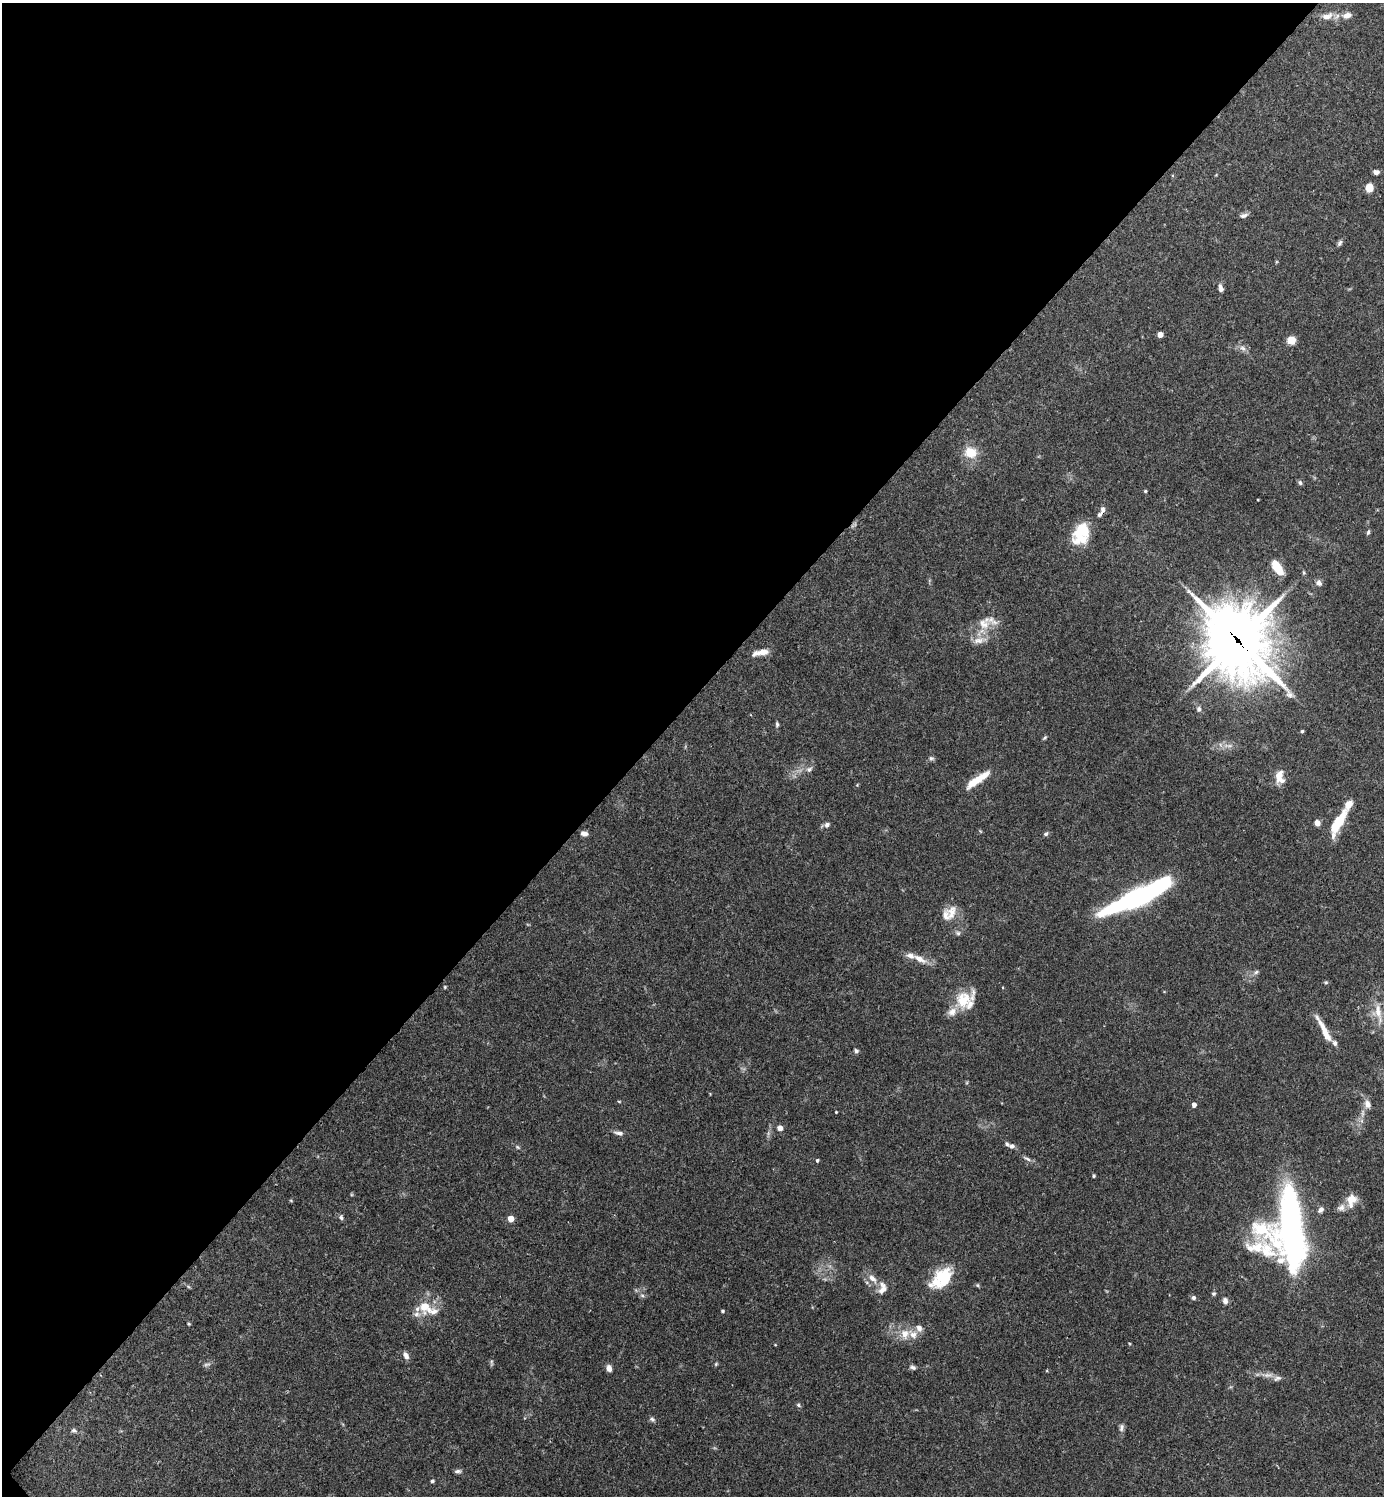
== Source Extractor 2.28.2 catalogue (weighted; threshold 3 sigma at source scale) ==
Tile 5 of 4 x 4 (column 1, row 2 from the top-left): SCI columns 301-1682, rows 2992-4485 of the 5985 x 5985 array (HDU 1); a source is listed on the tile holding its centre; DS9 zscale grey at full resolution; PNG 1386 x 1498 px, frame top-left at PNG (2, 3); no overlay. Shown black and unused: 47% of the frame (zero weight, under 3 of 4 exposures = <1% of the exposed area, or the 3 px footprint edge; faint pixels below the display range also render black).
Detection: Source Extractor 2.28.2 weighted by HDU 2 'WHT'; one run over the whole footprint, this tile lists its part. Background 0.153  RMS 0.0046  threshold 0.0206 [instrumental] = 3 sigma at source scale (4.5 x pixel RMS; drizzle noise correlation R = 1.50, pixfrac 1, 0.05/0.05 arcsec/px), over >= 5 px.
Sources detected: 111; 1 too faint to see at this stretch — not listed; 18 inside a brighter listed object's ellipse — not listed separately; the other 92 listed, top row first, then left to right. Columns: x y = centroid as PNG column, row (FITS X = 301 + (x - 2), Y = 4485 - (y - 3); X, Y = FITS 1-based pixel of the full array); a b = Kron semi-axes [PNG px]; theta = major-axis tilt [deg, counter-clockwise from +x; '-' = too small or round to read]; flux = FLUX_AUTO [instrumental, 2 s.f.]
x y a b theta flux
1347 15 10 7 13 3.3
1327 16 16 9 19 4.1
1376 172 6 4 -4 1.8
1369 188 7 6 - 7
1243 215 11 5 15 1.5
1340 243 9 5 58 1.1
1221 288 9 5 -77 2.1
1160 334 4 4 - 4.2
1291 340 7 6 - 7
1243 348 10 6 -43 1.9
970 452 13 11 -12 9.1
1300 483 6 5 - 0.96
1145 491 4 3 - 0.6
1103 510 9 6 83 1.6
1082 530 21 17 33 14
1368 532 7 4 74 0.76
1277 568 15 7 -59 10
1319 583 9 7 -54 1.6
983 624 18 14 -20 7.2
979 640 21 8 10 4.4
1238 640 35 29 -61 1500
761 652 17 6 12 4.9
1199 709 8 6 -80 1.2
777 724 7 4 -90 0.84
1302 731 4 3 - 0.7
1045 737 7 4 41 0.69
931 758 7 6 - 1
809 769 9 6 30 1.6
1279 776 15 8 73 5.1
977 780 30 7 34 9.9
857 785 4 4 - 0.41
1338 822 30 9 61 15
1317 823 5 4 - 4.5
827 825 7 6 - 1.5
980 831 6 3 -71 0.41
584 833 8 5 -11 2
1046 834 6 5 - 1.1
1139 896 68 12 26 120
951 913 23 13 77 6.3
958 933 7 6 - 1.1
920 959 20 8 -29 4.9
1256 972 7 5 45 0.95
445 987 4 4 - 0.5
963 1000 25 20 70 13
1378 1011 23 8 -82 6
1324 1030 38 7 -62 7.2
856 1051 5 4 - 1.1
619 1101 5 3 - 0.43
1367 1104 10 7 -71 2.9
1194 1105 4 4 - 2.1
836 1112 3 3 - 0.42
780 1128 5 5 - 2.8
619 1133 13 5 -12 1.8
1012 1146 8 6 -7 1.6
517 1147 8 5 -28 0.83
1027 1159 13 4 -28 1.4
817 1160 4 4 - 0.69
1094 1176 4 3 - 0.62
1351 1200 14 10 72 6.5
291 1201 5 3 - 0.4
1341 1207 12 9 34 2.2
1321 1210 8 6 49 1.7
341 1217 7 5 -73 0.93
511 1219 4 4 - 6.3
1291 1229 80 24 -86 160
1261 1248 49 23 -11 20
944 1277 26 19 49 16
872 1278 14 8 -44 3.6
977 1285 5 5 - 0.59
882 1288 17 10 80 4
1214 1294 5 5 - 0.74
642 1295 6 6 - 1
1193 1298 5 5 - 1.3
1225 1301 8 6 -78 1.8
425 1307 17 13 -43 10
722 1311 4 3 - 0.63
189 1324 4 4 - 0.49
919 1328 10 7 -63 2.4
905 1334 14 12 82 5.8
775 1345 4 3 - 0.31
406 1356 9 6 -65 2.2
491 1363 10 4 86 0.77
716 1364 6 5 - 0.58
913 1367 8 5 -14 1.2
609 1368 7 5 -72 2.6
1268 1375 14 6 0 2.7
798 1405 6 4 -38 0.76
652 1419 8 6 -27 1.1
1121 1428 10 6 79 1.5
74 1431 7 6 - 1
458 1471 9 5 5 1.2
432 1481 5 4 - 0.85
Overlapping masked pixels (flux is a lower limit): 2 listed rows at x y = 1103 510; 1238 640